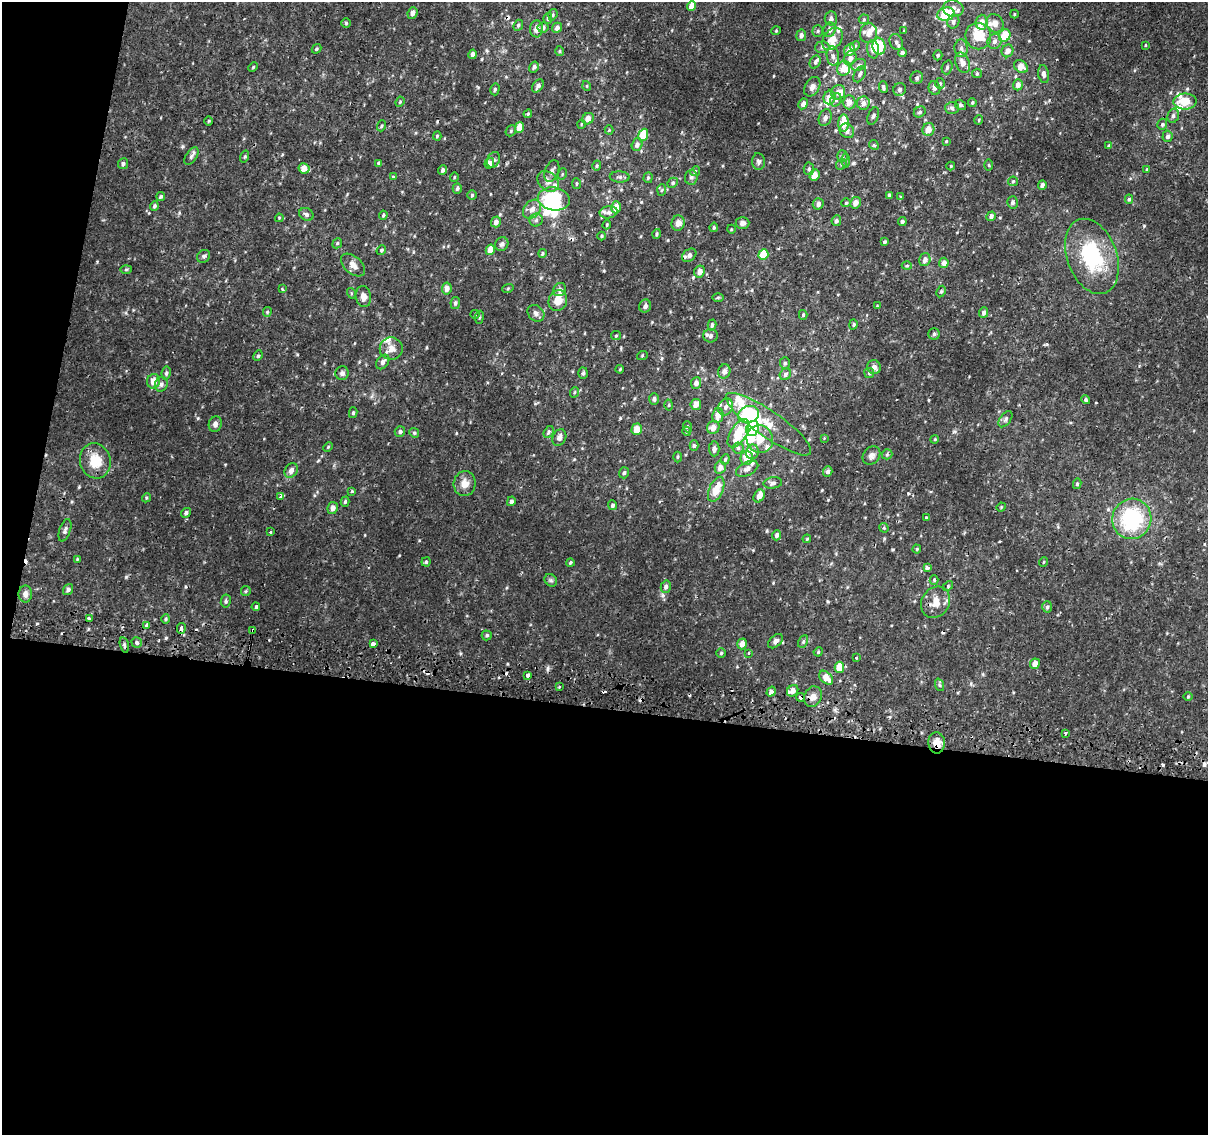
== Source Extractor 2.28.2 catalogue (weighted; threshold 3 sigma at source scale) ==
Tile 13 of 4 x 4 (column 1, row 4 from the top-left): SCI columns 6-1211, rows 263-1395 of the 4843 x 5116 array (HDU 1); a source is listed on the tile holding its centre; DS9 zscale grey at full resolution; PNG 1210 x 1137 px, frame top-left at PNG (2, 2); each listed source drawn as its Kron ellipse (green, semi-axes under 4 px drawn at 4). Shown black and unused: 41% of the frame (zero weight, under 2 of 3 exposures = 2% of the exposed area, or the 3 px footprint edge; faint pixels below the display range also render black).
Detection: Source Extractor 2.28.2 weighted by HDU 2 'WHT'; one run over the whole footprint, this tile lists its part. Background 0.00726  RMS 0.003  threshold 0.0135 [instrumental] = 3 sigma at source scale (4.5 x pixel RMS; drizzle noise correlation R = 1.50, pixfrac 1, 0.0396/0.0396 arcsec/px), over >= 5 px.
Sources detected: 365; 4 inside a brighter object's white glare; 14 cosmic-ray / hot-pixel residue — neither listed nor drawn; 23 inside a brighter listed object's ellipse — not listed separately; the other 324 listed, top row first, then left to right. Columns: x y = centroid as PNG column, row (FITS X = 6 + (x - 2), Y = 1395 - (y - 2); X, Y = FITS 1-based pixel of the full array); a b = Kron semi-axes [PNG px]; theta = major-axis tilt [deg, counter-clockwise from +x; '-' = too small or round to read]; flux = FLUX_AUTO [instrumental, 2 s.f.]
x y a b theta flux
692 6 5 4 - 2.4
953 8 10 8 -11 2.3
412 13 6 5 - 1.3
946 14 9 6 14 13
1014 14 4 4 - 0.28
553 15 6 4 71 0.44
548 18 5 4 - 0.44
831 18 7 6 - 0.96
864 19 5 5 - 0.42
953 22 7 6 - 0.9
982 22 7 6 - 2
346 23 4 4 - 0.32
995 23 9 8 - 2.1
518 25 6 4 67 0.42
543 27 5 5 - 0.78
557 28 5 4 - 1
537 29 8 6 87 1.9
830 30 7 6 - 1.4
776 31 5 3 - 0.23
818 31 6 5 - 0.41
904 31 4 3 - 0.27
869 33 10 8 73 2
801 35 6 5 - 0.89
978 36 13 13 - 7.3
1005 36 6 5 - 6.1
833 39 12 9 52 3
995 41 7 7 - 1.2
896 42 8 6 -67 0.97
1145 45 4 2 - 0.19
855 46 5 4 - 0.43
879 46 8 6 -82 12
822 47 7 6 - 0.77
961 48 9 6 -88 1.2
317 49 5 3 - 0.36
873 49 9 6 -82 1.9
849 50 6 5 - 2.5
559 51 5 3 - 0.29
1007 51 6 5 - 1.8
902 53 4 4 - 0.84
473 54 5 4 - 1.1
938 55 5 4 - 0.43
833 56 10 6 -83 1.3
850 58 7 6 - 1.5
815 62 7 5 62 0.61
963 63 10 7 -69 2
859 65 8 5 21 0.74
253 67 5 3 - 0.29
534 67 6 4 58 0.77
947 67 7 5 71 0.57
1021 67 7 5 -40 3.2
844 68 7 6 - 3.4
977 73 5 4 - 0.38
860 74 9 5 60 0.79
1044 74 9 5 -81 1
917 78 6 6 - 0.74
940 83 5 5 - 0.43
1018 85 5 5 - 1.3
538 86 7 5 55 0.88
587 86 5 3 - 0.24
812 87 10 7 60 1.3
883 87 6 4 -81 0.64
934 88 7 6 - 0.9
495 89 6 4 76 0.48
900 89 6 6 - 0.93
838 92 7 7 - 1.7
829 98 7 6 - 2.8
836 100 7 5 70 0.78
400 102 5 4 - 0.36
849 102 7 6 - 2.1
1185 102 11 8 1 5.7
863 103 7 6 - 1.3
972 103 4 3 - 0.36
803 104 5 4 - 1.2
960 105 6 5 - 0.5
952 108 7 6 - 0.7
920 112 6 5 - 0.56
528 114 4 4 - 0.3
873 116 9 5 68 0.71
1173 116 7 5 74 0.72
825 118 9 6 69 1.3
588 119 6 5 - 2.1
979 120 5 3 - 0.24
209 121 5 3 - 0.3
843 123 8 5 88 5.2
581 124 4 3 - 0.22
1162 124 6 5 - 0.54
381 126 5 3 - 0.32
519 127 5 4 - 3.6
928 129 6 6 - 2.5
609 130 4 4 - 0.28
511 131 6 5 - 0.4
847 131 8 6 -46 1.2
643 135 6 5 - 5.8
437 136 4 4 - 0.39
1168 136 6 5 - 0.81
946 141 3 3 - 0.25
637 145 6 5 - 1.3
874 145 5 4 - 0.41
1109 146 4 4 - 0.46
191 156 10 5 56 0.77
245 156 6 3 71 0.32
842 156 5 5 - 0.55
493 160 8 6 61 0.81
845 160 7 4 -90 0.49
758 162 8 6 -85 0.72
379 163 3 3 - 1.1
489 163 5 5 - 1.8
123 164 5 5 - 0.67
841 164 5 5 - 0.5
597 165 5 3 - 0.37
989 165 5 3 - 0.29
951 166 4 4 - 0.26
304 168 5 5 - 2.6
809 169 6 5 - 0.57
1147 169 4 3 - 0.25
443 170 5 4 - 0.79
552 171 11 7 69 1.1
695 171 5 4 - 0.42
562 174 6 3 71 0.28
815 175 6 5 - 2.3
393 177 4 4 - 0.27
454 177 4 3 - 0.22
620 177 10 5 -3 0.76
691 177 7 6 - 0.8
648 178 5 4 - 0.49
548 181 12 9 -42 1.7
1013 181 5 4 - 0.38
673 183 5 4 - 0.49
576 184 5 3 - 0.33
1042 185 4 4 - 0.91
457 188 5 4 - 0.59
662 190 6 4 87 0.4
472 195 5 4 - 0.38
889 195 4 3 - 0.5
161 197 4 4 - 0.39
901 197 3 3 - 1.4
554 199 16 11 -10 15
1129 199 4 4 - 0.49
1012 202 6 5 - 0.72
846 203 4 4 - 0.32
855 203 6 5 - 1.9
818 204 6 5 - 1.1
154 206 5 4 - 0.52
616 207 6 5 - 2.6
532 209 10 8 49 2.1
608 212 9 6 10 1
306 214 7 6 - 0.85
383 215 4 4 - 0.4
991 216 5 4 - 0.93
279 218 4 3 - 0.27
536 220 6 6 - 0.83
836 221 5 4 - 0.7
496 222 5 5 - 1.3
902 222 4 4 - 0.55
678 223 7 6 - 1.6
742 223 7 6 - 1
607 225 5 3 - 0.29
714 227 5 4 - 0.47
731 229 4 3 - 0.23
657 234 5 4 - 0.41
602 236 4 4 - 0.34
884 242 4 3 - 0.43
337 243 5 4 - 0.42
502 244 7 6 - 0.73
381 250 5 4 - 0.44
490 250 5 4 - 2.9
542 253 4 4 - 0.4
689 255 8 5 37 1.3
763 255 5 5 - 6.7
204 256 7 6 - 0.68
1092 256 39 25 -70 21
925 260 6 5 - 1.3
944 263 5 4 - 1.6
353 265 14 8 -42 2
907 266 5 3 - 0.32
126 269 6 4 2 0.34
700 271 6 5 - 1.7
508 288 6 3 20 0.32
282 289 4 3 - 0.36
447 289 6 5 - 1.4
560 289 7 6 - 0.83
941 291 6 4 63 0.47
351 293 5 3 - 0.3
363 297 10 7 -80 1.7
718 297 5 4 - 0.36
558 300 11 9 67 3.4
455 303 6 5 - 0.6
645 306 6 6 - 0.96
877 306 3 3 - 0.23
267 312 5 4 - 0.34
536 313 9 7 -45 1
984 313 5 4 - 0.92
475 314 4 4 - 0.32
803 315 5 4 - 0.39
479 317 6 3 82 0.35
853 324 5 4 - 0.42
712 325 6 4 76 0.63
934 334 6 5 - 0.56
616 336 5 4 - 0.32
710 336 7 6 - 0.98
391 349 11 11 - 2.3
258 356 5 4 - 0.46
642 356 5 3 - 0.28
383 362 8 5 53 1.1
785 363 6 5 - 0.57
874 367 7 6 - 1.3
620 369 4 3 - 0.26
724 371 7 6 - 1.4
166 373 6 4 81 0.59
342 373 7 6 - 0.77
583 373 5 5 - 0.48
869 373 5 5 - 0.45
785 374 6 5 - 0.74
153 381 7 6 - 2.4
696 383 6 5 - 1.2
161 384 7 6 - 0.98
575 392 5 3 - 0.27
654 399 6 5 - 0.7
1086 400 5 4 - 0.5
696 404 5 5 - 2.1
669 405 5 3 - 0.3
726 407 9 7 70 1.4
353 413 5 4 - 0.47
748 414 11 8 21 26
718 415 7 5 79 2.7
1005 419 9 5 55 0.73
215 424 8 6 71 1.1
768 424 51 13 -35 8.4
688 427 6 4 -72 0.39
713 427 6 6 - 1.9
753 428 8 6 67 17
637 429 6 5 - 3
400 431 5 5 - 0.62
686 431 5 3 - 0.3
549 432 6 4 59 0.52
414 433 5 4 - 0.39
738 433 16 8 59 10
559 437 8 6 63 1.2
824 438 3 3 - 0.21
760 439 14 13 - 4.4
935 439 4 3 - 0.25
694 446 5 4 - 0.54
328 447 5 3 - 0.28
738 448 5 5 - 0.62
714 449 7 5 -89 1
752 452 7 6 - 0.99
887 454 5 5 - 0.43
871 455 10 8 52 1.3
677 457 5 3 - 0.32
747 458 7 6 - 3.4
725 459 5 4 - 0.42
95 461 18 15 -74 6.6
720 467 6 5 - 1.9
747 469 12 6 28 1.3
291 470 8 6 60 1.3
828 471 5 4 - 0.99
624 473 6 5 - 0.61
773 483 9 5 7 0.73
465 484 12 11 - 2.5
1077 484 5 4 - 0.52
716 489 13 7 68 4.5
352 491 3 3 - 0.49
759 496 7 5 55 2.3
281 497 4 3 - 1.2
146 498 4 3 - 0.31
511 501 5 4 - 0.73
345 502 5 4 - 0.45
612 505 5 4 - 0.58
1001 507 5 4 - 0.3
333 508 6 5 - 1.4
186 513 5 4 - 0.64
926 518 4 3 - 0.32
1132 519 20 19 - 25
884 528 5 4 - 0.33
65 530 12 5 72 0.95
270 532 3 3 - 1.9
777 535 5 4 - 0.79
807 539 4 3 - 0.29
917 549 4 4 - 0.27
77 559 4 3 - 0.22
426 562 4 4 - 0.39
570 562 4 4 - 0.38
1043 562 5 3 - 0.26
928 568 3 3 - 1.2
551 580 7 5 -44 0.54
934 580 4 4 - 0.36
948 586 6 3 48 0.36
666 587 6 5 - 0.85
68 589 6 4 55 0.85
246 591 5 4 - 0.38
25 594 8 7 - 1.6
226 601 6 5 - 0.59
935 602 16 14 57 3.7
256 607 4 3 - 2.6
1047 607 5 5 - 0.55
89 618 3 3 - 0.95
166 619 5 4 - 0.43
146 625 4 3 - 1
181 628 5 3 - 2.3
253 630 4 3 - 1.9
487 635 5 5 - 0.46
775 641 9 5 41 1
803 642 7 4 63 0.49
137 643 5 5 - 0.59
373 644 4 3 - 1.4
742 644 5 4 - 2
124 645 8 4 -76 0.58
818 652 5 3 - 0.29
721 653 5 5 - 0.37
749 653 4 3 - 0.5
856 658 3 3 - 1.1
1035 664 5 5 - 1.9
839 667 5 4 - 4.7
527 675 3 3 - 7.7
826 678 8 5 -46 3.6
940 685 6 4 -69 0.47
559 687 3 2 - 0.33
793 691 6 5 - 1.4
771 692 5 4 - 1.3
1188 696 5 3 - 0.28
800 697 4 4 - 0.93
813 697 10 8 67 1.7
1065 733 3 3 - 1.2
937 743 10 8 -88 3.1
Overlapping masked pixels (flux is a lower limit): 5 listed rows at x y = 844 68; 181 628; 253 630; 800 697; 937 743
Isophote crosses this tile's border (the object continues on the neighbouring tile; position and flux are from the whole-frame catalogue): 1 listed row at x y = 412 13
Unlisted compact peaks at least as high as the median listed source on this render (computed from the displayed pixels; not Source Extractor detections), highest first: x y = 166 638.